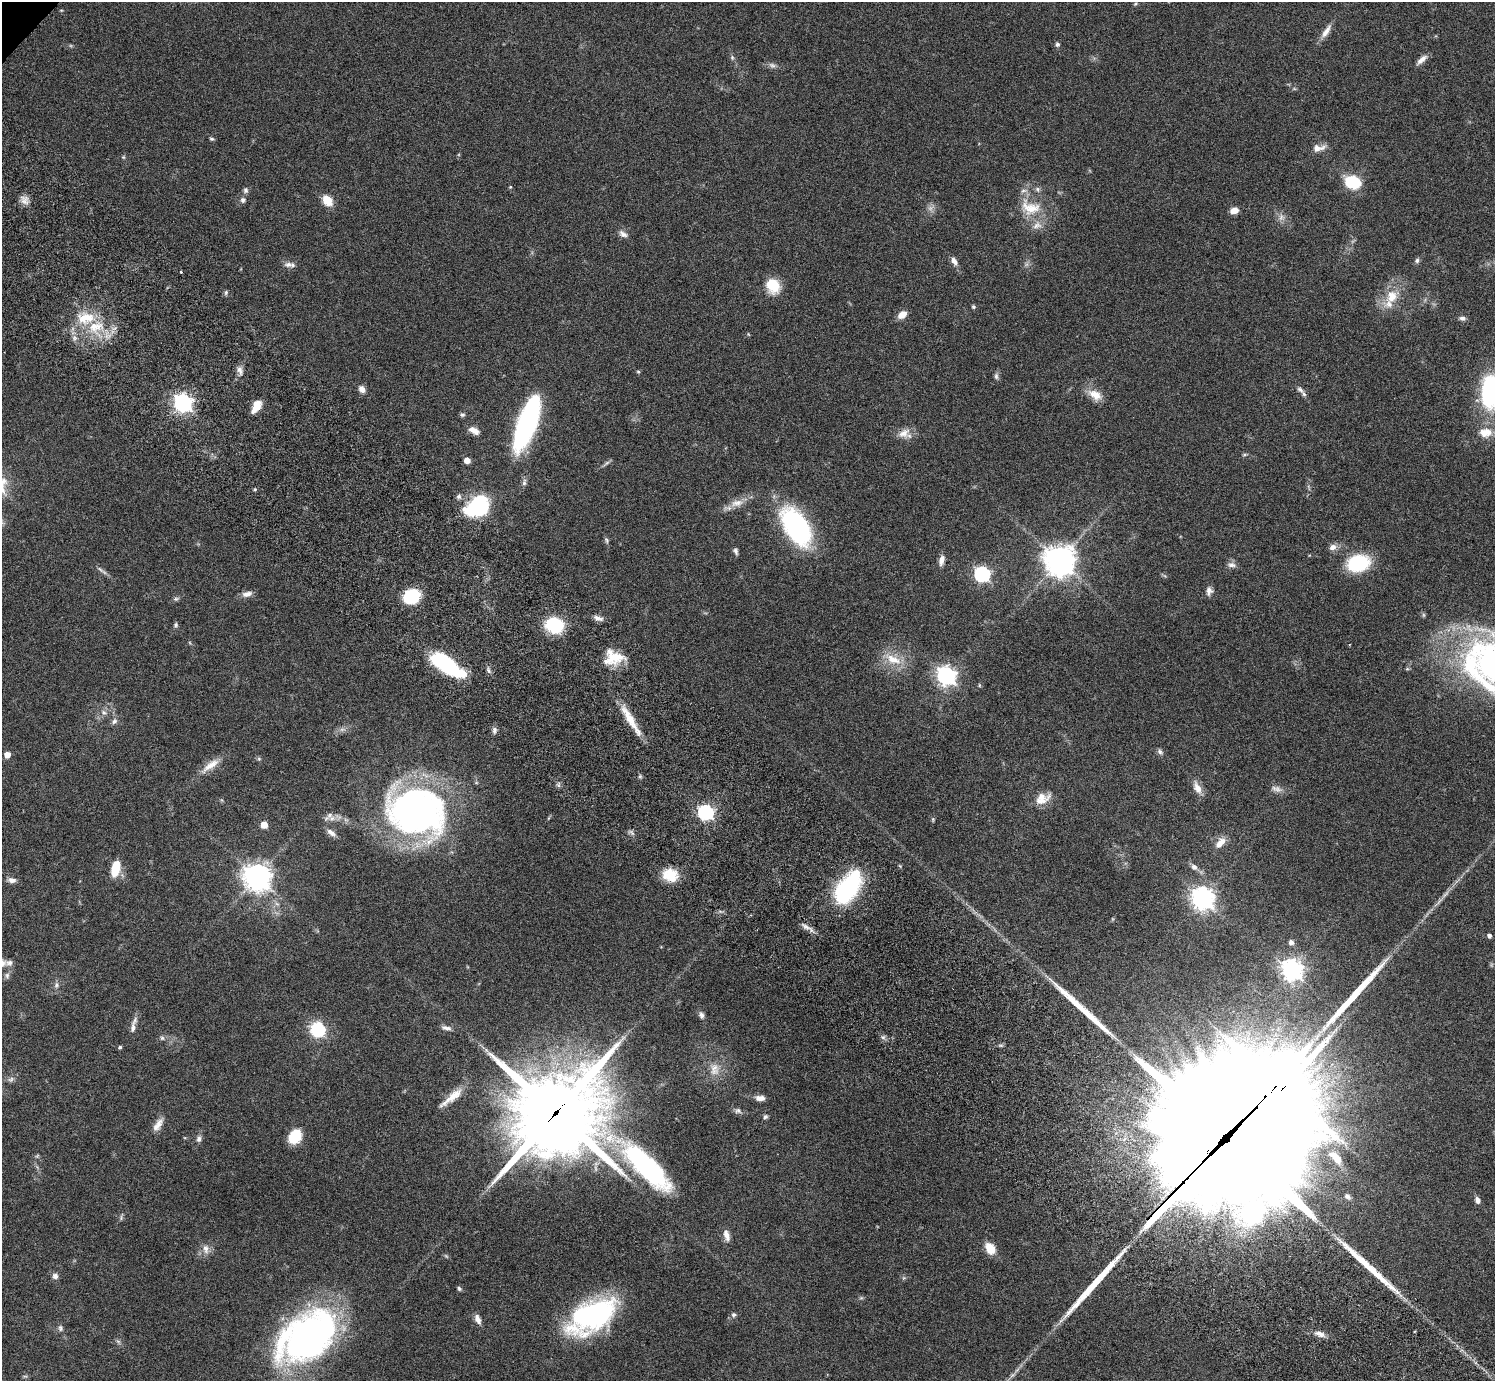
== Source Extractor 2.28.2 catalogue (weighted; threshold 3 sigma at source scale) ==
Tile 6 of 4 x 4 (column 2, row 2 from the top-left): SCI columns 1539-3031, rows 3105-4483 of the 6059 x 6069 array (HDU 1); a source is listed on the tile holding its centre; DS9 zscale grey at full resolution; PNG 1497 x 1383 px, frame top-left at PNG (2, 2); no overlay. Shown black and unused: <1% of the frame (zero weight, under 3 of 6 exposures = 3% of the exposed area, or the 3 px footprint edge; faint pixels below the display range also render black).
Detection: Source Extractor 2.28.2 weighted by HDU 2 'WHT'; one run over the whole footprint, this tile lists its part. Background 0.0834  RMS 0.0047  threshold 0.0191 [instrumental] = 3 sigma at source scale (4.09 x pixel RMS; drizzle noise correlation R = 1.36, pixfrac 0.8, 0.05/0.05 arcsec/px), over >= 5 px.
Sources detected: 163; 5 too faint to see at this stretch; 6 inside a brighter object's white glare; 4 long thin detections or spike segments (spike, bleed or trail) — not listed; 5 inside a brighter listed object's ellipse — not listed separately; the other 143 listed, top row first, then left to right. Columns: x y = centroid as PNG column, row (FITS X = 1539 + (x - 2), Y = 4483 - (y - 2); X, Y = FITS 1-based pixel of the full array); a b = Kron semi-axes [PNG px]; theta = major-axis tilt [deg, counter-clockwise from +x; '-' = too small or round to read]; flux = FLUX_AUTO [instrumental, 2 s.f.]
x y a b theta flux
1135 4 5 4 - 0.47
1326 31 22 7 56 3.5
1057 44 6 5 - 1
732 57 6 5 - 0.79
1422 60 16 6 43 2.5
772 65 10 7 -26 1.5
212 139 6 4 -14 0.7
1318 148 17 8 7 3.4
123 157 6 4 -90 0.53
1352 182 15 11 -17 19
510 187 4 4 - 0.41
246 190 8 6 89 1.2
24 200 14 10 -51 2.8
243 200 8 7 - 1.4
327 200 10 8 -51 8.3
1030 207 32 20 -20 14
1234 210 9 6 17 3.2
1281 217 8 7 - 1.8
623 234 13 7 -28 2
1417 260 7 6 - 1
954 261 11 6 -59 2.4
288 265 12 7 0 2
181 272 3 2 - 0.52
773 285 16 14 -63 11
226 292 7 5 75 0.75
1392 296 21 15 65 9.6
973 307 5 5 - 0.65
902 315 10 7 34 4.1
1462 318 8 6 -3 1.2
95 326 23 13 15 13
748 334 6 3 -71 0.37
240 370 13 6 -70 2.1
638 372 5 4 - 0.5
996 376 9 6 -89 1.2
362 389 9 7 -53 2.2
1300 390 10 5 -35 1.4
1490 392 28 14 84 63
1095 395 21 12 -31 5.4
183 403 7 7 - 180
256 406 14 7 59 5.7
462 415 7 5 13 0.84
527 423 52 15 70 86
474 431 14 7 -27 3
1485 432 18 13 -3 6
904 433 17 12 34 4.1
1244 454 7 3 9 0.57
467 460 5 4 - 4.2
524 482 10 5 81 1.3
255 489 5 3 - 0.48
459 496 7 6 - 1.1
737 503 20 10 8 4.6
477 507 25 18 29 36
796 527 33 18 -58 82
606 540 9 4 -78 0.86
1333 547 10 8 24 2.4
736 551 9 5 -67 1.1
942 560 12 6 74 2.8
1059 560 10 10 - 580
1358 563 20 15 14 28
1232 565 12 6 -2 1.8
100 569 14 4 -40 1.4
982 574 7 6 - 100
1209 591 11 8 80 2.1
247 594 14 7 13 2.4
412 596 10 8 28 36
176 599 9 5 13 0.92
598 618 14 5 -17 2.1
176 625 6 6 - 0.82
554 625 18 15 -12 21
614 657 24 17 -1 12
893 659 27 12 -25 8.6
444 663 30 13 -36 48
488 670 9 5 -60 1.1
1476 672 108 22 -47 51
946 676 7 7 - 200
979 685 6 3 -72 0.43
104 713 8 7 - 1.6
630 719 45 8 -60 9.4
114 721 9 7 61 1.5
494 730 10 5 89 1.4
1160 752 8 6 -30 1.1
7 755 5 5 - 4.1
259 759 6 4 -44 0.62
210 765 30 9 37 5.9
1197 788 19 9 -63 3.7
1276 789 15 8 -14 2.4
1042 798 20 13 26 6.1
416 811 61 48 -17 170
706 812 7 6 - 110
332 818 10 8 -5 2.6
933 819 7 4 90 0.55
264 825 5 5 - 7.4
331 833 14 7 -38 2.2
1220 843 16 8 50 4.3
1194 867 9 7 -39 1.8
115 868 13 7 77 13
670 875 18 15 -20 9.2
257 877 9 9 - 450
12 880 11 7 -10 2
848 887 37 19 57 47
1202 898 8 7 - 310
806 927 14 6 -28 2.2
1489 936 4 4 - 1.5
1291 942 5 5 - 1.4
9 963 9 7 5 1.6
1292 970 8 7 - 290
7 975 9 6 89 1.2
56 985 8 6 79 1.3
701 1015 9 6 -72 1.5
133 1028 16 7 88 2.4
446 1028 14 6 -13 1.9
318 1030 7 7 - 52
883 1037 7 4 -1 0.93
162 1038 6 6 - 0.86
120 1047 5 4 - 0.67
714 1069 19 13 -84 5.6
11 1079 9 7 25 1.2
452 1097 35 8 39 6.7
760 1098 11 6 -3 2.5
738 1111 9 8 - 1.3
556 1113 34 30 35 4100
765 1117 6 5 - 0.92
158 1125 20 8 57 3.6
295 1137 12 10 55 14
199 1139 8 6 78 1.4
1228 1145 91 75 38 20000
37 1156 6 4 44 0.53
1336 1158 25 11 -47 8.6
646 1166 74 23 -45 70
1347 1196 10 7 -39 1.6
1477 1200 8 5 -75 1.8
121 1218 8 3 85 0.67
727 1235 16 7 -75 2.8
990 1248 13 9 -61 6.8
206 1249 12 8 -82 2.9
55 1276 7 7 - 1.8
459 1289 7 4 -50 0.74
733 1315 6 6 - 1
592 1316 49 26 29 85
478 1319 12 6 -67 2.6
60 1328 8 6 -80 1.2
1319 1334 15 7 -20 2.7
312 1336 66 43 33 170
Overlapping masked pixels (flux is a lower limit): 3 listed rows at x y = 556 1113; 1228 1145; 646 1166
Isophote crosses this tile's border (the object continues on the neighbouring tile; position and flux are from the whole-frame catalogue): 2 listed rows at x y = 1490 392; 1476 672